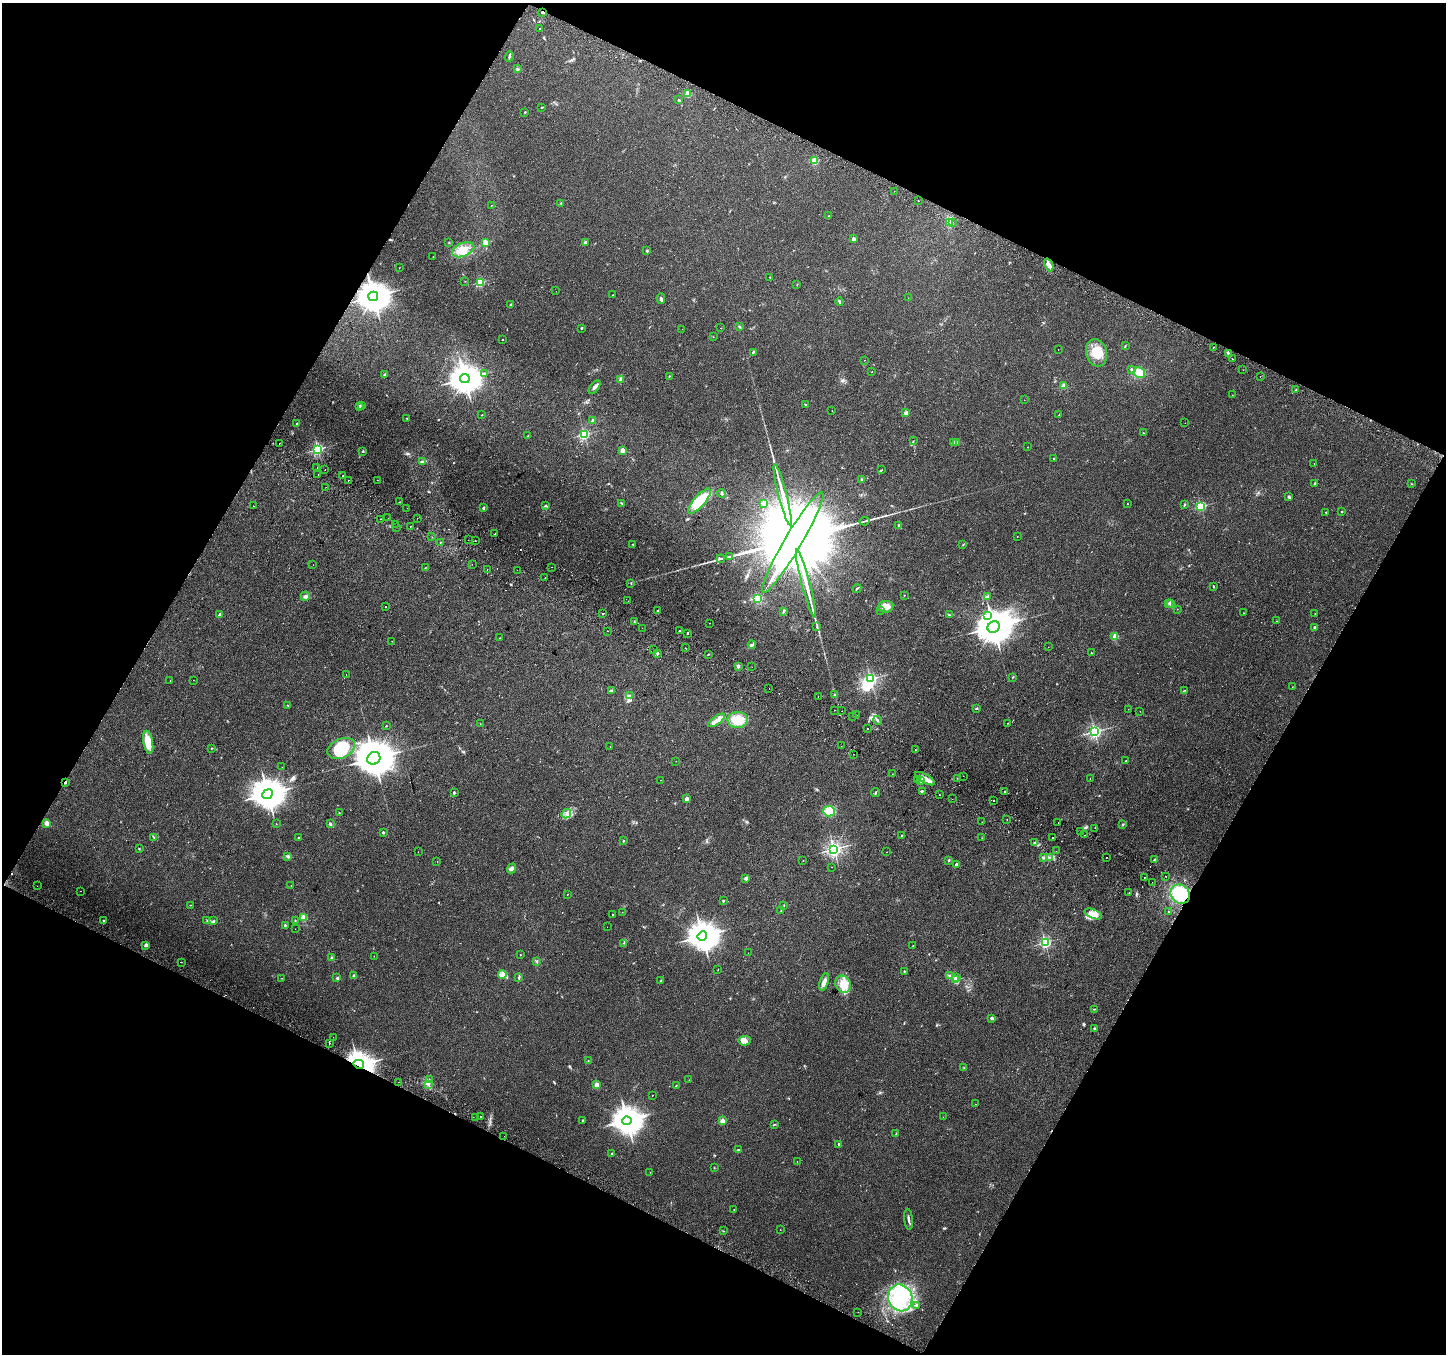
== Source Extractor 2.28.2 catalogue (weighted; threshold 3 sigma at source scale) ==
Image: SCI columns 30-5803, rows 251-5658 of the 5840 x 5975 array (HDU 1 of 3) = the unmasked area's bounding box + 8 px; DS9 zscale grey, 4 x 4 block average (1 PNG px = mean of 4 x 4 image px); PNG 1448 x 1356 px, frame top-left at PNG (2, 3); each listed source drawn as its Kron ellipse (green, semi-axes under 4 px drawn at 4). Shown black and unused: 46% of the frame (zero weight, under 2 of 3 exposures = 3% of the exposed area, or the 3 px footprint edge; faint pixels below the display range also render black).
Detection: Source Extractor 2.28.2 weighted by HDU 2 'WHT'. Background 0.0522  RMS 0.0054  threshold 0.0243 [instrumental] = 3 sigma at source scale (4.5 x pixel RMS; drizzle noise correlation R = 1.50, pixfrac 1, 0.0396/0.0396 arcsec/px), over >= 5 px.
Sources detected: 415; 2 too faint to see at this stretch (4 x 4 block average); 2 inside a brighter object's white glare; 25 cosmic-ray / hot-pixel residue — neither listed nor drawn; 7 coinciding with a brighter row at this scale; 8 inside a brighter listed object's ellipse — not listed separately; the other 371 listed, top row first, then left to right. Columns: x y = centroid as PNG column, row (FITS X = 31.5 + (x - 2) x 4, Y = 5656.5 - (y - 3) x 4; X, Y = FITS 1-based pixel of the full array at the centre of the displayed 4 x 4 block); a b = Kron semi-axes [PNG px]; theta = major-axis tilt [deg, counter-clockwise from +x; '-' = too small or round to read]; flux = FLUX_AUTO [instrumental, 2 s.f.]
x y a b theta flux
543 12 3 2 - 5
539 28 2 2 - 2.8
509 56 5 2 - 6
517 69 3 2 - 3.7
688 94 2 2 - 130
678 100 3 2 - 2.2
542 107 2 2 - 2.1
525 112 2 2 - 4.2
815 161 2 2 - 170
894 191 2 2 - 1.4
918 201 2 2 - 2.3
561 203 2 2 - 1.4
491 205 2 2 - 0.82
829 216 2 2 - 2.2
949 222 4 3 - 9.1
953 222 2 2 - 1.6
853 239 2 2 - 40
585 242 2 2 - 14
449 243 2 2 - 1.2
486 243 2 2 - 79
463 250 12 6 22 39
647 251 2 2 - 11
433 256 2 2 - 0.91
1049 265 6 3 -67 12
399 268 2 2 - 0.74
770 277 2 2 - 0.97
465 281 2 2 - 0.95
480 282 2 2 - 290
797 284 2 2 - 1.5
556 291 2 2 - 1.9
613 295 2 2 - 0.83
373 296 5 4 - 6300
661 298 5 3 - 6.1
908 298 2 2 - 0.43
840 302 4 2 - 3.1
511 305 2 2 - 20
740 327 2 2 - 2.1
581 328 3 2 - 2.3
721 328 2 2 - 2.8
682 329 2 2 - 0.91
713 337 2 2 - 0.91
503 339 2 2 - 1.3
1125 346 2 2 - 1.6
1213 347 2 2 - 5.1
1058 350 2 2 - 1.4
753 352 4 2 - 3.4
1096 353 14 10 -73 63
1229 353 2 2 - 2.6
1232 359 2 2 - 4
864 360 2 2 - 0.72
1131 369 2 2 - 8.5
1243 370 2 2 - 2.3
872 372 2 2 - 0.8
484 373 2 2 - 1.5
1139 373 6 5 - 34
385 375 3 2 - 5.2
669 376 2 2 - 1.5
1260 376 2 2 - 3.3
465 379 5 4 - 5300
620 380 4 3 - 6.1
1063 386 2 2 - 81
595 387 8 3 51 9.7
1295 390 2 2 - 1
1232 395 2 2 - 0.62
1024 400 2 2 - 2.9
806 405 3 2 - 2.3
360 406 3 2 - 2.1
362 406 2 2 - 1.2
832 410 2 2 - 0.54
906 413 2 2 - 44
482 415 2 2 - 1.3
1059 415 2 2 - 1.1
407 418 2 2 - 1.1
593 420 2 2 - 27
1185 423 2 2 - 0.72
297 424 2 2 - 5.4
1143 433 2 2 - 1.1
584 434 2 2 - 480
528 436 2 2 - 1.2
913 441 2 2 - 1.4
954 443 3 2 - 3.8
957 443 3 3 - 5
279 444 2 2 - 4.6
1027 447 2 2 - 0.96
318 449 2 2 - 580
622 450 2 2 - 61
363 451 2 2 - 7.2
1054 459 2 2 - 2.9
423 461 3 2 - 3.9
1314 463 2 2 - 2.3
317 467 2 2 - 5.1
325 469 2 2 - 3.9
882 470 2 2 - 1.4
318 475 2 2 - 2.8
343 476 2 2 - 4
348 480 2 2 - 2
377 480 2 2 - 1.7
862 480 2 2 - 4.4
1315 483 2 2 - 4.1
1412 484 2 2 - 1.4
326 487 2 2 - 0.49
721 494 4 2 - 2.9
783 495 31 2 -76 46
1289 497 4 2 - 3.7
699 501 16 5 48 100
399 502 2 2 - 0.85
622 503 2 2 - 1.4
764 503 3 3 - 21
1127 504 2 2 - 2
545 505 3 2 - 2.5
1184 505 3 2 - 3.2
253 506 2 2 - 1.2
1201 506 2 2 - 400
407 508 2 2 - 0.45
483 508 2 2 - 14
1326 512 2 2 - 2.5
1342 512 2 2 - 5.7
388 518 2 2 - 0.51
417 518 2 2 - 0.71
380 519 2 2 - 1.7
865 521 5 2 - 4.6
395 524 2 2 - 0.8
899 525 2 2 - 3.2
410 526 2 2 - 1.1
397 527 2 2 - 2.1
495 534 2 2 - 7.5
1017 536 2 2 - 0.69
432 537 2 2 - 1.3
468 540 2 2 - 4.4
475 541 2 2 - 2
440 542 2 2 - 7.6
793 543 58 8 59 170000
633 544 2 2 - 1.4
963 545 2 2 - 1.9
729 557 3 2 - 2.5
721 559 4 2 - 3.9
472 564 2 2 - 2.6
313 565 2 2 - 0.72
552 567 2 2 - 0.64
425 568 2 2 - 1.3
487 569 2 2 - 2.6
517 570 2 2 - 1.9
545 578 2 2 - 1.5
631 583 2 2 - 1.4
806 584 35 2 -75 55
1213 586 3 2 - 2.2
857 589 4 2 - 4.3
904 595 2 2 - 1.4
305 596 5 3 - 7.1
988 596 3 2 - 3.4
757 598 2 2 - 150
628 601 2 2 - 2.2
1168 603 2 2 - 2.5
1171 603 2 2 - 65
385 606 2 2 - 1.2
886 607 7 5 5 31
1177 609 2 2 - 0.67
658 610 2 2 - 2.9
880 611 2 2 - 4.1
783 612 2 2 - 2
1243 613 2 2 - 1.6
1315 613 2 2 - 0.6
602 614 2 2 - 29
220 615 2 2 - 34
949 615 3 2 - 2
988 615 2 2 - 1.8
1277 621 2 2 - 1
634 622 2 2 - 1.8
710 623 2 2 - 0.86
816 627 2 2 - 3
994 627 6 5 - 10000
1314 627 2 2 - 5.3
642 628 2 2 - 2
608 631 2 2 - 4.2
679 631 2 2 - 5.8
688 633 3 2 - 2.4
1115 636 2 2 - 110
500 638 2 2 - 0.87
392 641 2 2 - 0.52
752 645 4 3 - 6.5
1048 647 2 2 - 0.94
685 648 2 2 - 0.86
654 649 2 2 - 1.1
658 653 3 2 - 4
1091 653 2 2 - 2.4
708 654 2 2 - 1.6
738 666 2 2 - 28
752 667 2 2 - 0.68
346 675 2 2 - 1.4
1013 677 2 2 - 2
870 679 2 2 - 710
170 680 2 2 - 2.3
194 680 2 2 - 1.8
1293 687 2 2 - 0.61
769 689 2 2 - 1.1
611 690 3 2 - 2.7
1184 690 2 2 - 1.3
629 695 2 2 - 1.6
835 695 2 2 - 1.6
818 696 2 2 - 0.51
288 705 2 2 - 1.2
976 709 2 2 - 4.2
1128 709 2 2 - 0.58
834 710 2 2 - 5.5
842 711 2 2 - 2.1
1140 711 2 2 - 1.8
856 715 2 2 - 4.1
852 716 2 2 - 0.56
717 720 10 3 36 19
738 720 10 8 2 57
878 720 4 2 - 3.9
1008 723 2 2 - 1.9
480 724 2 2 - 1.2
386 726 2 2 - 3.2
868 729 2 2 - 1.2
1095 731 2 2 - 810
148 742 12 5 -80 49
841 746 2 2 - 0.58
610 747 2 2 - 0.44
211 748 2 2 - 2
341 748 14 9 25 110
915 749 2 2 - 9.4
854 754 2 2 - 3.4
374 758 7 6 - 12000
676 761 2 2 - 0.73
1126 761 2 2 - 3.5
282 767 2 2 - 0.66
892 774 2 2 - 2.3
963 776 2 2 - 0.92
957 778 2 2 - 0.83
1090 778 2 2 - 2
917 779 2 2 - 0.48
925 779 11 4 -30 24
660 780 2 2 - 0.57
921 780 3 3 - 5.5
65 782 2 2 - 16
922 791 3 2 - 4.1
1005 791 2 2 - 3.1
875 792 4 2 - 3.3
454 793 2 2 - 4.7
268 794 5 4 - 7000
939 795 2 2 - 4.1
686 799 2 2 - 47
952 799 2 2 - 0.72
993 801 2 2 - 9.9
829 811 6 5 - 40
339 813 2 2 - 1.6
566 814 5 2 - 5.2
1007 819 2 2 - 1.3
982 822 2 2 - 3.3
47 823 2 2 - 71
1058 823 2 2 - 2
276 824 2 2 - 0.88
330 824 4 2 - 4.8
1123 825 3 2 - 3.1
1095 828 2 2 - 0.55
1080 831 2 2 - 12
383 832 2 2 - 9.9
902 835 2 2 - 1.4
1085 835 2 2 - 1.7
153 837 2 2 - 1.1
298 838 2 2 - 4.3
982 838 2 2 - 1
1053 838 2 2 - 1.1
624 841 2 2 - 2.3
1035 842 2 2 - 1.9
139 849 2 2 - 1.6
834 849 2 2 - 1100
1056 851 2 2 - 0.47
418 852 2 2 - 0.75
887 852 2 2 - 2.2
288 856 3 3 - 6
1043 857 3 2 - 3.8
1049 857 2 2 - 1.4
1106 857 2 2 - 0.86
949 860 2 2 - 7.6
1154 860 2 2 - 4.5
803 861 2 2 - 1
437 862 2 2 - 1.2
956 865 2 2 - 26
831 867 2 2 - 0.88
512 868 5 3 - 13
1166 876 2 2 - 8.4
1144 877 2 2 - 5
746 878 3 2 - 12
1152 882 2 2 - 2.1
291 885 2 2 - 2.6
37 886 2 2 - 0.9
81 891 2 2 - 0.65
1129 892 2 2 - 2.2
567 894 2 2 - 0.92
1180 894 10 9 - 120
723 901 2 2 - 2.3
190 905 2 2 - 1.2
784 905 2 2 - 1.3
781 911 2 2 - 1.8
622 912 2 2 - 0.7
1169 912 2 2 - 2.6
612 914 2 2 - 2.4
1093 914 9 4 -21 23
304 918 2 2 - 110
295 920 2 2 - 1
104 921 2 2 - 4.9
207 921 2 2 - 1.7
214 921 3 2 - 3.1
285 925 2 2 - 3.3
607 927 2 2 - 0.41
295 929 2 2 - 0.56
702 936 5 4 - 5500
1045 942 2 2 - 560
623 943 2 2 - 1.2
146 945 2 2 - 26
913 946 2 2 - 0.68
748 953 2 2 - 0.47
520 955 2 2 - 1.2
374 956 2 2 - 1.4
331 958 2 2 - 2.4
536 961 3 2 - 2.8
181 962 2 2 - 3.8
718 969 2 2 - 1.5
904 971 2 2 - 3.6
502 974 4 3 - 11
950 975 4 2 - 4.3
354 976 3 2 - 4.4
519 977 4 2 - 4.7
282 978 2 2 - 1
337 978 4 2 - 5.7
957 978 2 2 - 5.6
661 980 3 2 - 1.8
955 980 2 2 - 160
824 982 9 3 74 13
843 984 9 7 -59 38
1094 1009 2 2 - 1
992 1018 2 2 - 20
1095 1028 3 2 - 2.9
333 1037 2 2 - 0.92
745 1041 6 5 - 13
330 1043 2 2 - 2.2
588 1060 2 2 - 0.95
359 1064 5 4 - 2500
964 1067 2 2 - 1.4
429 1079 2 2 - 1.2
689 1080 2 2 - 1
398 1082 2 2 - 1.2
429 1084 2 2 - 1.1
596 1085 2 2 - 74
676 1085 3 2 - 1.2
652 1095 2 2 - 1.8
976 1104 2 2 - 1.7
481 1117 2 2 - 4.5
943 1117 2 2 - 2.5
476 1118 2 2 - 0.51
583 1120 2 2 - 4.9
627 1121 5 3 - 2900
722 1121 2 2 - 73
775 1124 3 2 - 1.6
896 1134 3 2 - 2.2
504 1136 2 2 - 2.2
839 1144 2 2 - 11
739 1150 4 2 - 3.8
612 1153 3 2 - 2.5
797 1162 2 2 - 0.67
714 1168 2 2 - 1.5
650 1172 2 2 - 0.68
734 1209 2 2 - 1.3
908 1219 10 2 -84 7.8
780 1230 2 2 - 0.61
723 1231 2 2 - 1.6
900 1298 13 12 - 130
916 1305 2 2 - 4.8
858 1312 2 2 - 2.8
Overlapping masked pixels (flux is a lower limit): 7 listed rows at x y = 543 12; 1049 265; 373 296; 65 782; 1180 894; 330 1043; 359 1064
Diffuse or blended objects may show on this block-average render without a row.